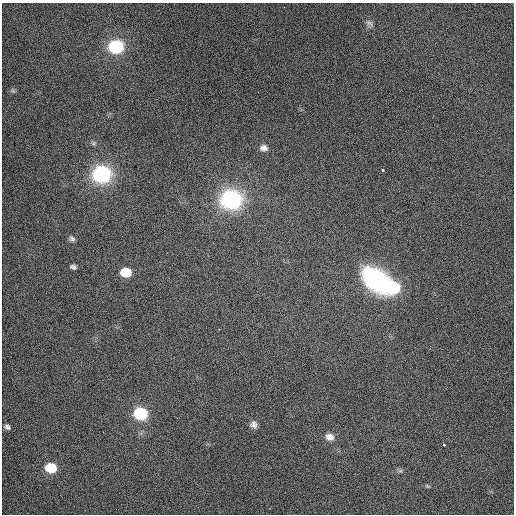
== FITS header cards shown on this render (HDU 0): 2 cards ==
NAXIS1  =                  512 / Axis length
NAXIS2  =                  512 / Axis length

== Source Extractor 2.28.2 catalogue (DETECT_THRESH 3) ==
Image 512 x 512 px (HDU 0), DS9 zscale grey, 1 PNG px = 1 image px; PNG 516 x 516 px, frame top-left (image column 1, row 512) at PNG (2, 3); no overlay
Background 452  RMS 2.3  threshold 6.75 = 3 sigma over >= 5 px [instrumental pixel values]
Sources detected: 22; all 22 listed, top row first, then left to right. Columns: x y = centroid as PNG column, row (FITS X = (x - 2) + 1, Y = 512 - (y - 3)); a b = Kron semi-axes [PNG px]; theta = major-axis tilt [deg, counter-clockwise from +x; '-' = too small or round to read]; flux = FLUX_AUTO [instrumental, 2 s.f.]
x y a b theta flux
369 23 11 6 -19 480
116 47 9 7 -5 29000
93 143 7 6 - 300
264 148 10 8 0 710
383 170 3 3 - 230
102 174 9 8 - 78000
231 199 10 8 -7 110000
72 239 9 7 -43 510
73 267 9 6 -14 460
126 272 8 7 - 6800
376 280 26 18 -39 16000
393 287 10 8 5 16000
219 329 2 2 - 82
141 414 8 7 - 28000
177 418 2 2 - 110
254 425 12 11 - 1000
7 427 7 5 -23 420
330 437 11 9 -15 950
444 445 3 3 - 220
51 468 8 6 -12 9700
400 471 7 5 -1 320
427 486 8 5 -17 320